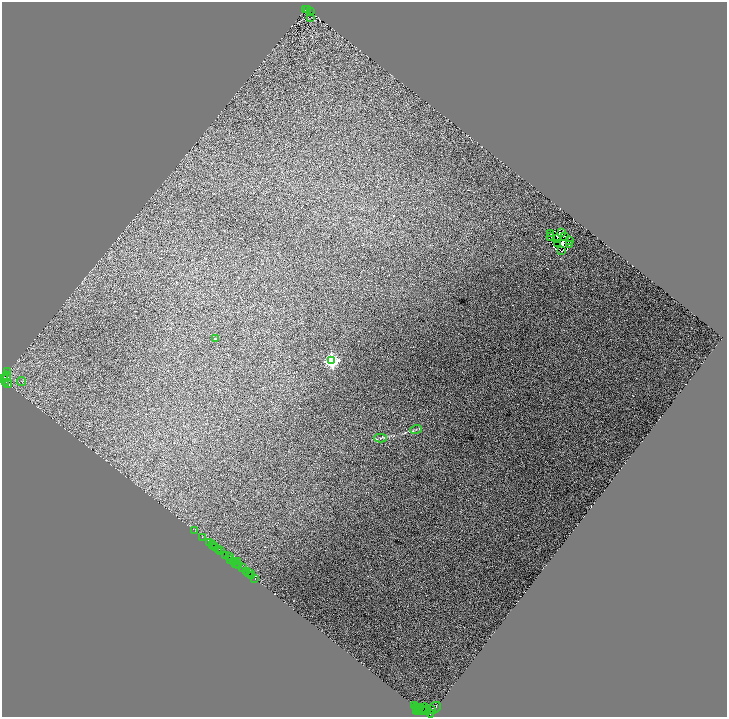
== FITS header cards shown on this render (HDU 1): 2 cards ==
NAXIS1  =                 1450
NAXIS2  =                 1429

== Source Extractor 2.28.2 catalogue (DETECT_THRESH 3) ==
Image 1450 x 1429 px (HDU 1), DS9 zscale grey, zoomed out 1/2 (1 PNG px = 2 x 2 image px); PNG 729 x 719 px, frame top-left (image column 1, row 1428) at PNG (2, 2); each listed source drawn as its Kron ellipse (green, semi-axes under 4 px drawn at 4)
Background 0.805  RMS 0.031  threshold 0.0916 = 3 sigma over >= 5 px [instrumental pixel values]
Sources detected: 81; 26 cannot appear on this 1/2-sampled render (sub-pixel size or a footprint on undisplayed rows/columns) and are neither listed nor drawn; the other 55 listed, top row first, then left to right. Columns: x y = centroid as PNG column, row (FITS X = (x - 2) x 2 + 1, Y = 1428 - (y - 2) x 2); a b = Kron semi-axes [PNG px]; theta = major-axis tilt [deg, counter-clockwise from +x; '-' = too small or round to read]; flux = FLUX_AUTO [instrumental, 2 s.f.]
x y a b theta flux
306 9 3 2 - 190
308 9 2 2 - 220
311 11 2 1 - 0.65
311 17 2 1 - 2.4
562 232 2 1 - 2.3
551 233 2 1 - 1.1
551 236 2 1 - 0.99
565 236 3 1 - 3.1
557 238 2 1 - 2.4
570 240 2 1 - 1.4
558 243 2 1 - 0.78
570 244 2 1 - 2.3
562 250 2 1 - 0.86
216 338 2 2 - 12
332 360 4 4 - 1600
8 371 2 1 - 34
7 376 5 2 - 770
3 378 2 2 - 1100
5 378 3 2 - 240
22 381 4 2 - 3
6 382 2 2 - 130
8 383 4 2 - 150
416 429 6 3 17 9.3
381 438 6 3 1 9.5
195 530 2 1 - 9.1
203 537 2 2 - 63
210 542 3 2 - 350
213 544 3 1 - 48
214 545 3 1 - 37
216 547 2 2 - 490
219 549 2 1 - 0.65
221 550 3 1 - 34
226 555 2 1 - 640
230 556 3 1 - 250
231 559 2 2 - 240
234 561 2 1 - 64
238 561 3 3 - 27
236 563 2 1 - 44
238 564 2 1 - 940
239 565 3 2 - 320
243 567 2 1 - 22
247 571 2 2 - 580
249 572 2 1 - 610
251 573 3 1 - 560
252 575 3 2 - 320
255 578 4 2 - 69
415 705 2 1 - 320
417 707 2 1 - 130
435 707 7 5 32 1600
419 708 3 2 - 770
421 709 8 3 27 1400
432 709 2 1 - 380
422 710 7 4 0 1500
427 710 4 2 - 930
430 713 5 4 - 1300
At the frame edge (FLAGS 8, measured only in part): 1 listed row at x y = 3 378
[26 sub-pixel or undisplayed-footprint detections neither listed nor drawn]